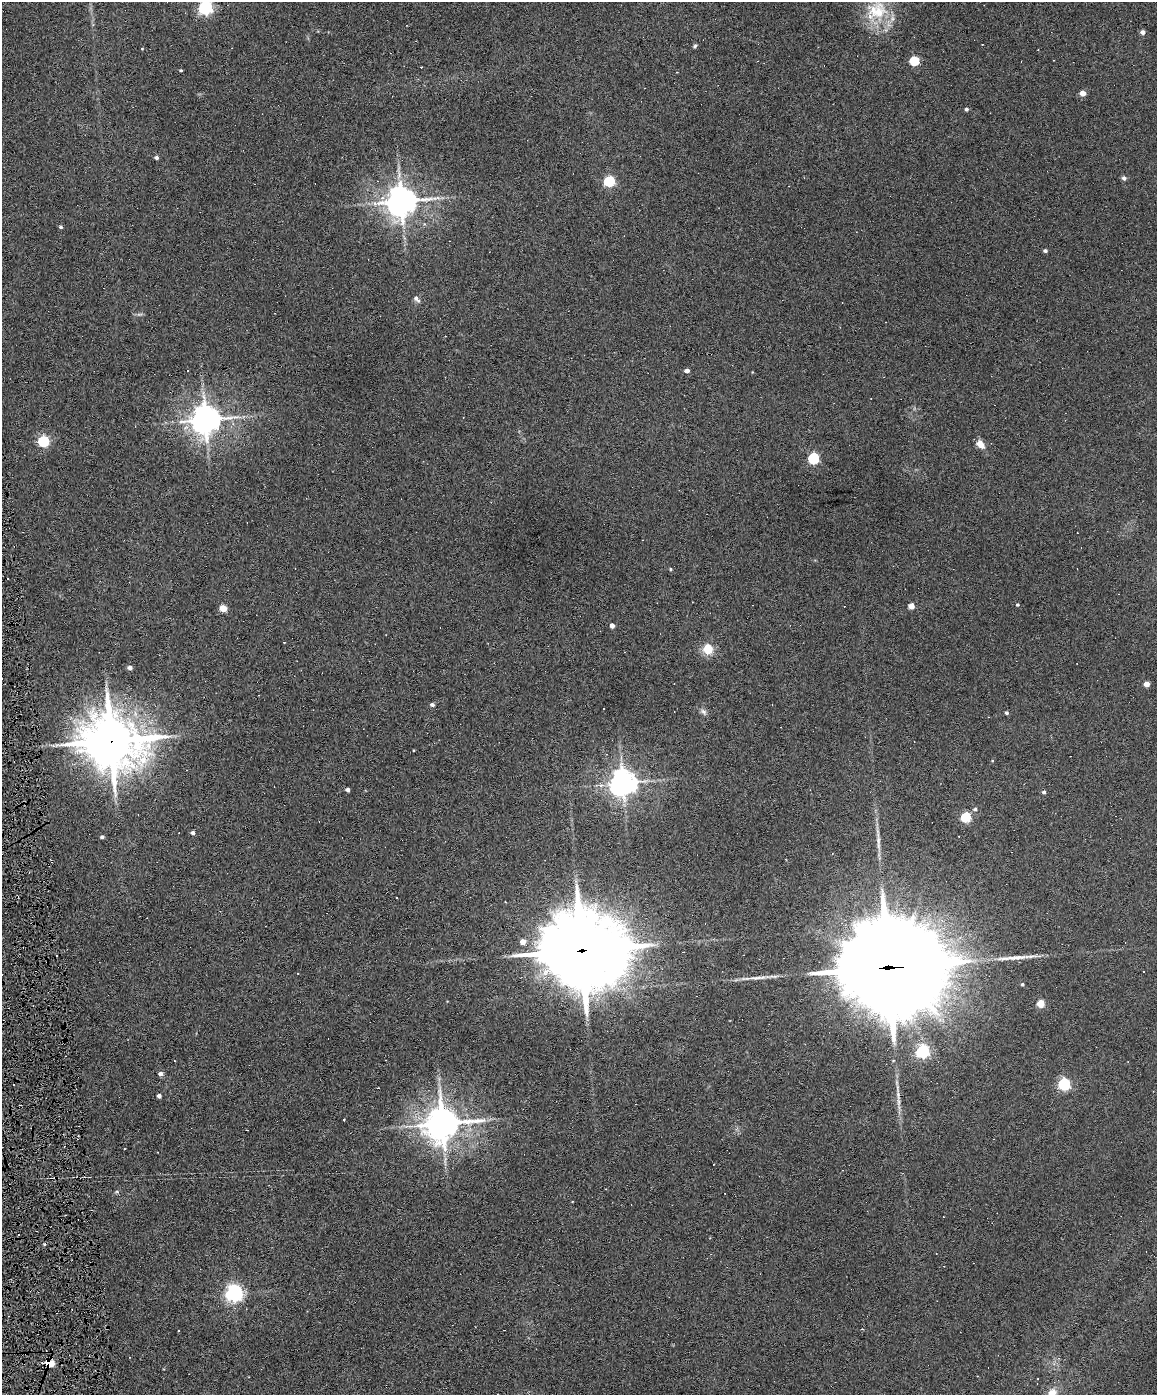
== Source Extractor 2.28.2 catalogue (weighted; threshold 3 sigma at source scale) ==
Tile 7 of 4 x 3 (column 3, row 2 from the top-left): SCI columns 2312-3466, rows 1632-3024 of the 4622 x 4551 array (HDU 1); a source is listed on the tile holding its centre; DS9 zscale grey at full resolution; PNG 1159 x 1397 px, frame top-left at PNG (2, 2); no overlay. Shown black and unused: <1% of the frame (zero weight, under 6 of 12 exposures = <1% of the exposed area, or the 3 px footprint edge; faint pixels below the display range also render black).
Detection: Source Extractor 2.28.2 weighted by HDU 2 'WHT'; one run over the whole footprint, this tile lists its part. Background 0.0669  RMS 0.0034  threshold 0.0138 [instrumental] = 3 sigma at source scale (4.09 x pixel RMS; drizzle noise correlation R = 1.36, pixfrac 0.8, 0.05/0.05 arcsec/px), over >= 5 px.
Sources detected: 98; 1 too faint to see at this stretch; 30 cosmic-ray / hot-pixel residue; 4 long thin detections or spike segments (spike, bleed or trail) — not listed; the other 63 listed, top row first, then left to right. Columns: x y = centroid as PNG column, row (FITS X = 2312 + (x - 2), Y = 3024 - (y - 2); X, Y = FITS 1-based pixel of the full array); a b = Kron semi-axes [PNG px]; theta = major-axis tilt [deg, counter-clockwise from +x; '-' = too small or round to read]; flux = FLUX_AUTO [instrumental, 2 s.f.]
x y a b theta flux
205 7 6 6 - 74
877 11 33 26 0 14
1143 32 4 4 - 1.3
982 44 2 2 - 0.16
695 46 6 4 30 0.51
914 61 5 5 - 17
421 67 3 3 - 0.46
181 70 3 2 - 0.33
1083 93 4 4 - 3.3
966 109 4 4 - 0.64
156 158 4 4 - 0.82
1124 178 6 6 - 0.74
609 181 5 5 - 31
401 201 9 9 - 550
61 227 4 4 - 0.58
1045 251 4 4 - 0.63
416 299 11 5 -48 1
188 370 3 2 - 0.4
687 371 4 4 - 1.8
205 420 8 8 - 530
43 441 5 5 - 32
980 444 10 7 -47 2.6
813 458 5 5 - 33
670 569 4 3 - 0.34
1017 605 4 4 - 0.38
911 606 4 4 - 3.5
223 608 5 4 - 7.6
612 626 4 4 - 1.8
708 649 13 12 - 4.7
130 668 4 4 - 1.6
1147 684 4 4 - 2.9
432 705 4 4 - 0.91
772 705 3 2 - 0.19
703 712 10 6 -45 1.1
1006 713 4 4 - 0.59
111 741 19 17 -17 1500
623 783 8 7 - 430
348 790 4 3 - 0.99
1044 792 4 4 - 0.65
975 809 6 4 1 0.66
966 817 5 5 - 22
193 833 4 4 - 0.87
102 837 5 4 - 0.67
523 942 5 5 - 2.9
582 950 27 23 -10 3500
889 968 36 27 -2 8200
298 973 3 2 - 0.2
1022 984 4 4 - 0.43
1041 1003 5 5 - 8.1
923 1051 6 5 - 63
160 1074 4 4 - 1.4
1064 1084 5 5 - 47
13 1085 3 2 - 0.34
159 1096 4 4 - 1.1
344 1120 3 3 - 0.95
442 1123 10 9 - 820
125 1149 3 2 - 0.33
44 1244 4 3 - 0.31
234 1293 6 6 - 120
504 1330 2 2 - 0.18
178 1331 3 2 - 0.29
50 1363 5 5 - 9.9
1052 1393 12 10 42 3.6
Overlapping masked pixels (flux is a lower limit): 4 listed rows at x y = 111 741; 582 950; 889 968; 50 1363
Isophote crosses this tile's border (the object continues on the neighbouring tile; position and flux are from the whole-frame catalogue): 2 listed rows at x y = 205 7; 1052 1393